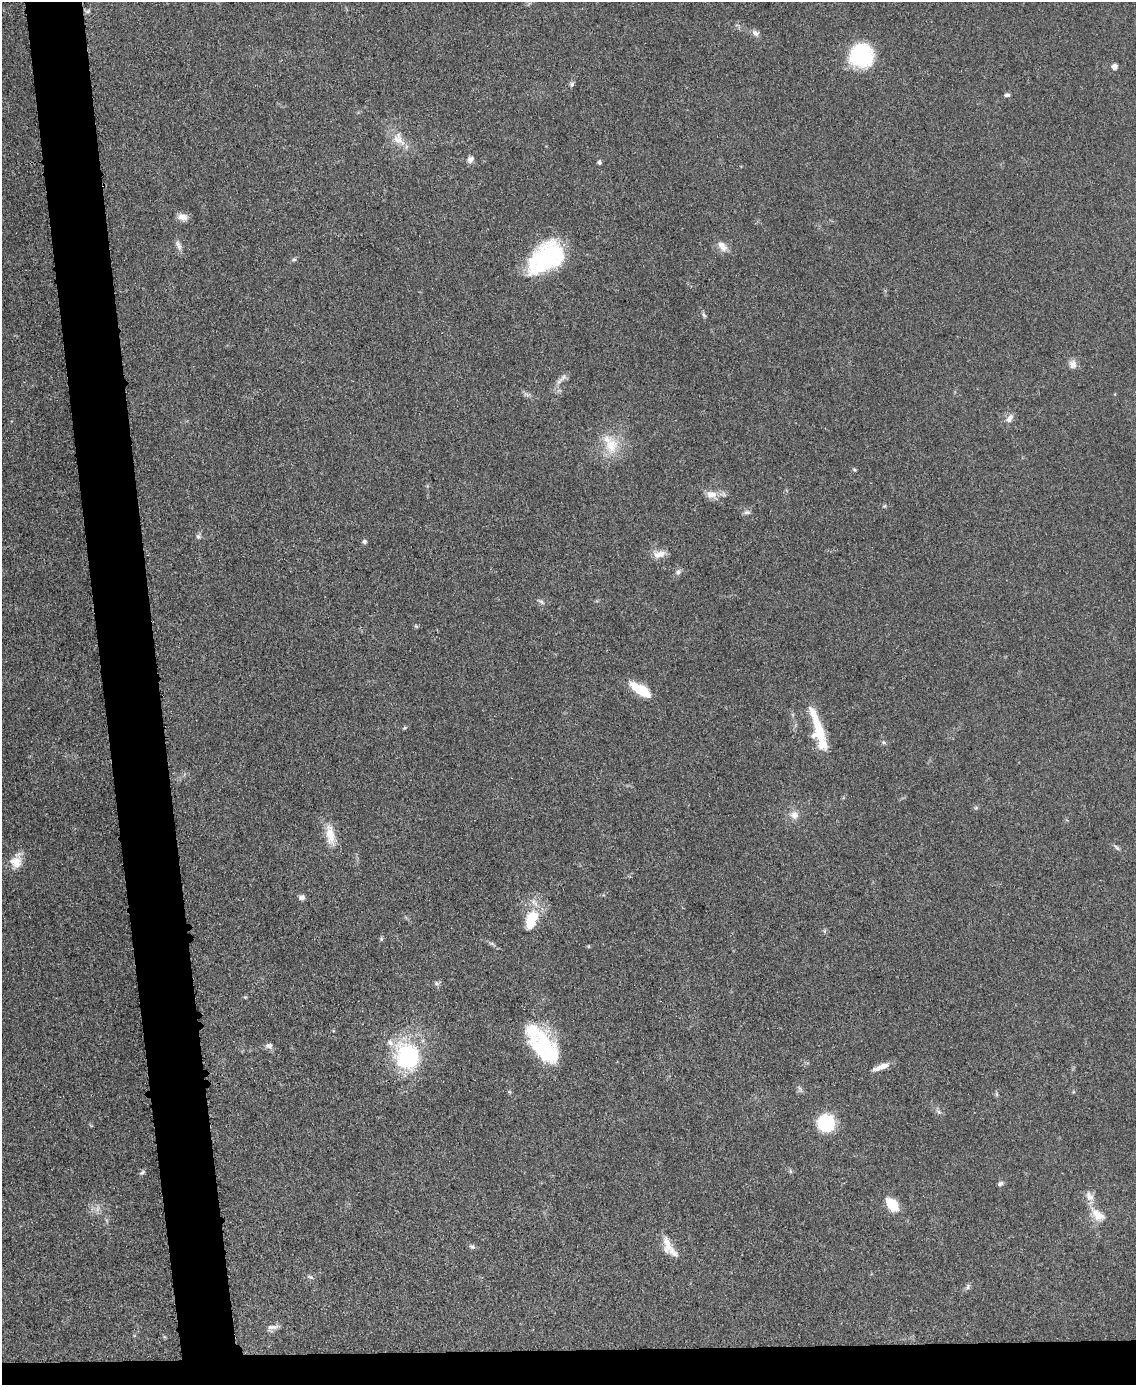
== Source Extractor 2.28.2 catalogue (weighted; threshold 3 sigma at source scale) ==
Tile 11 of 4 x 3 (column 3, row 3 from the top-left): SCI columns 2270-3403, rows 243-1625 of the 4543 x 4526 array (HDU 1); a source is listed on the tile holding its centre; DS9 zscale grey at full resolution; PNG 1138 x 1387 px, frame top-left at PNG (2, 2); no overlay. Shown black and unused: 7% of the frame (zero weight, under 3 of 5 exposures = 1% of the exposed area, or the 3 px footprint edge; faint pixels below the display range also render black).
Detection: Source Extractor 2.28.2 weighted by HDU 2 'WHT'; one run over the whole footprint, this tile lists its part. Background 0.0622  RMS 0.006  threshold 0.0271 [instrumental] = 3 sigma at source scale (4.5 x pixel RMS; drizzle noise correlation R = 1.50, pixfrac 1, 0.05/0.05 arcsec/px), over >= 5 px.
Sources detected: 65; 1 inside a brighter object's white glare — not listed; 5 inside a brighter listed object's ellipse — not listed separately; the other 59 listed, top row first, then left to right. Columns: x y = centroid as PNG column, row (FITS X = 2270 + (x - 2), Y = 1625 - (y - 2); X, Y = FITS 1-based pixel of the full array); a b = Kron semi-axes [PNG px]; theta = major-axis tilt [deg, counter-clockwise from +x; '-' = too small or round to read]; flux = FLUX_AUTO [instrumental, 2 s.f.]
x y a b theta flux
756 33 9 6 -28 2.7
861 56 22 22 - 52
1114 67 6 6 - 2.9
572 84 7 6 - 1.3
1007 95 7 4 3 1.3
398 139 21 14 -56 9.5
470 159 9 8 - 2.5
599 162 5 4 - 1.5
182 217 12 8 -8 4.4
178 246 14 6 -63 2.8
722 246 15 9 -51 5.1
546 258 42 26 39 64
294 259 6 5 - 1
704 315 9 4 -54 1.2
1073 364 12 9 -82 3.3
559 381 22 5 43 3.3
1010 419 11 7 51 3.2
610 444 31 18 -65 17
854 470 6 4 -22 0.77
712 494 15 11 -7 6
885 506 6 4 88 0.76
747 512 9 6 1 1.7
198 536 7 6 - 1.5
364 542 6 5 - 1.4
659 554 17 9 13 5.2
678 572 8 7 - 1.8
541 602 11 4 -29 1.4
416 626 6 4 -45 0.74
641 690 20 8 -32 23
819 730 31 14 -75 21
884 742 7 4 -45 0.95
795 815 11 10 - 4.3
330 835 31 11 -79 11
1117 848 10 4 -49 1.3
16 861 21 14 71 8.6
302 897 8 6 11 2.1
531 920 26 15 69 19
381 939 6 5 - 0.88
589 946 5 3 - 0.57
437 983 7 5 -31 1.2
269 1046 10 8 -5 2.5
542 1046 34 28 -62 42
407 1056 37 33 -63 53
881 1067 23 6 21 5.1
800 1089 10 4 -60 1.3
996 1094 7 4 -71 0.86
826 1123 11 10 - 52
790 1171 6 4 -72 0.86
142 1172 9 5 37 1.2
1000 1184 7 6 - 1.5
1089 1196 16 9 -60 4.9
892 1204 16 10 -49 13
98 1209 10 4 81 2.1
1098 1215 21 12 -41 8.8
667 1244 26 10 -81 8.3
472 1246 6 4 -20 1.1
311 1277 8 4 -26 1.2
968 1287 7 4 71 1.2
273 1327 16 6 2 3.1